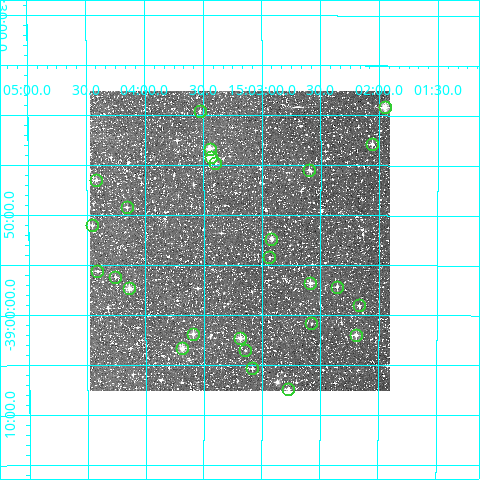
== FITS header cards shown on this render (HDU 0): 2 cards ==
NAXIS1  =                  300
NAXIS2  =                  300

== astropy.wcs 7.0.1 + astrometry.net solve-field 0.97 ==
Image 300 x 300 px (HDU 0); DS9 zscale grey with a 90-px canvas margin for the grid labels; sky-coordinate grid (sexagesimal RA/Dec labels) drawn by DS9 from the SOLVED WCS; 26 Tycho-2 reference stars matched to detected sources circled (green)
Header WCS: RA---TAN/DEC--TAN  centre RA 15:03:12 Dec -38:53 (225.80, -38.88 deg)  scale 6 arcsec/px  FOV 30.0' x 30.0'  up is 0 deg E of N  parity normal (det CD < 0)
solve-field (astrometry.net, Tycho-2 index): VERIFIED the header's WCS against the Tycho-2 star catalogue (verified at 2 index scales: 16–26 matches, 0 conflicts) and refined it, rather than solving blind
Solved WCS: RA---TAN-SIP/DEC--TAN-SIP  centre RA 15:03:12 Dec -38:53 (225.80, -38.88 deg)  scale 6 arcsec/px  FOV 30.0' x 30.0'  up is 0 deg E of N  parity normal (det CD < 0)
The solver's refit moves the header's centre by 0.75 arcsec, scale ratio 0.9999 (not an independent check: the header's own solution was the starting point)
Tycho-2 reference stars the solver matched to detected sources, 26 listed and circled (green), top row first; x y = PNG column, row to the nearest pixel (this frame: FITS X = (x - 90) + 1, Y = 300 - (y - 91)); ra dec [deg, ICRS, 3 dp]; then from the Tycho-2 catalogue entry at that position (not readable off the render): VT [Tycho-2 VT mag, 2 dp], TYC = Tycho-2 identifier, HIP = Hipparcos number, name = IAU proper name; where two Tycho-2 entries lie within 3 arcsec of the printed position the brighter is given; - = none
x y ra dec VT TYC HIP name
385 107 225.488 -38.653 10.09 7821-1611-1 - -
200 111 225.883 -38.659 11.86 7821-2364-1 - -
372 144 225.515 -38.714 11.10 7821-1719-1 - -
210 149 225.862 -38.722 9.76 7821-1387-1 - -
211 157 225.859 -38.737 9.17 7821-1643-1 - -
215 163 225.850 -38.747 12.27 7821-1723-1 - -
309 170 225.649 -38.758 11.22 7821-1373-1 - -
96 180 226.104 -38.775 11.23 7821-1937-1 - -
127 207 226.040 -38.820 11.68 7821-1821-1 - -
92 225 226.114 -38.850 11.56 7821-2459-1 - -
271 239 225.730 -38.872 10.17 7821-1433-1 - -
269 257 225.734 -38.903 12.27 7821-1553-1 - -
97 271 226.103 -38.926 11.15 7821-1973-1 - -
115 277 226.064 -38.936 11.61 7821-2235-1 - -
310 283 225.647 -38.946 10.64 7821-1511-1 - -
337 287 225.590 -38.952 11.32 7821-1591-1 - -
129 288 226.035 -38.955 10.19 7821-2157-1 - -
359 305 225.543 -38.983 12.31 7821-1661-1 - -
311 323 225.644 -39.014 11.60 7821-1735-1 - -
193 334 225.898 -39.031 10.34 7821-1710-1 - -
356 335 225.548 -39.033 10.37 7821-1655-1 - -
240 338 225.796 -39.038 10.48 7821-1694-1 - -
182 348 225.921 -39.055 9.81 7821-2133-1 - -
245 350 225.785 -39.059 11.86 7821-1733-1 - -
252 368 225.772 -39.089 12.42 7821-1460-1 - -
288 389 225.693 -39.123 10.67 7821-1382-1 - -